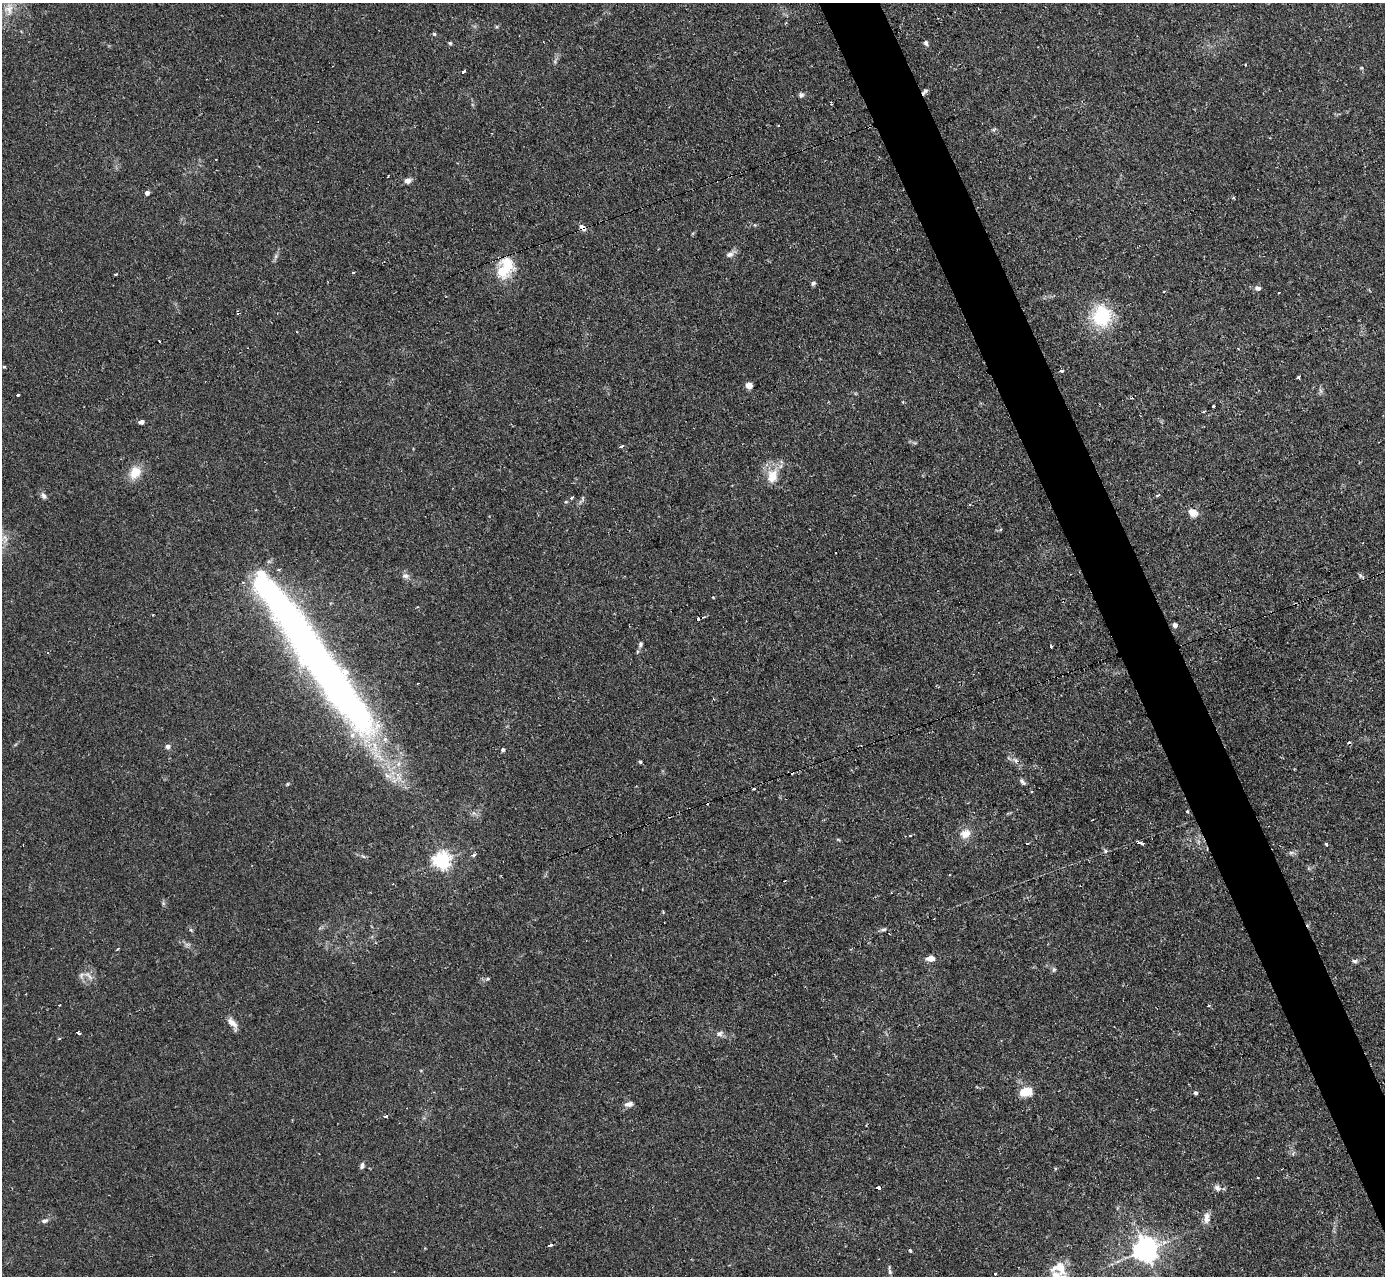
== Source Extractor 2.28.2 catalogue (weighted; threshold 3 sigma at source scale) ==
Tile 6 of 4 x 4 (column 2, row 2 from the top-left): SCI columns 1384-2766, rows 2692-3965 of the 5533 x 5515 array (HDU 1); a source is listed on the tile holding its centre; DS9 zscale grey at full resolution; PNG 1387 x 1278 px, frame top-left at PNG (2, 3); no overlay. Shown black and unused: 4% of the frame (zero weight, under 2 of 3 exposures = <1% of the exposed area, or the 3 px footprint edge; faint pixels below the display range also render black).
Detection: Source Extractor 2.28.2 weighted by HDU 2 'WHT'; one run over the whole footprint, this tile lists its part. Background 0.0666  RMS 0.0051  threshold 0.0229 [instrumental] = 3 sigma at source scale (4.5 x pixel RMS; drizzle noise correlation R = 1.50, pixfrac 1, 0.05/0.05 arcsec/px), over >= 5 px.
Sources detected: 109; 1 inside a brighter object's white glare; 8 cosmic-ray / hot-pixel residue — not listed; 1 inside a brighter listed object's ellipse — not listed separately; the other 99 listed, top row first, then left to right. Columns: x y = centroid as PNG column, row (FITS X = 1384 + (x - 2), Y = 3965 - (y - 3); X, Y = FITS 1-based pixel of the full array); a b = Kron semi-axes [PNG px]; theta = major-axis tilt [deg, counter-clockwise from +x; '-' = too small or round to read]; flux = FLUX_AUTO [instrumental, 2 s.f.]
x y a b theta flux
9 9 20 13 -90 7.8
434 34 5 4 - 0.71
450 43 5 5 - 0.75
926 43 6 5 - 1.3
1361 68 5 3 - 0.45
463 71 3 3 - 4.5
925 91 9 5 53 1.4
801 95 6 6 - 1.3
831 104 3 3 - 0.7
216 159 2 2 - 0.43
388 176 3 2 - 0.98
408 181 8 6 17 2.6
147 193 4 4 - 2.9
1233 198 3 3 - 0.77
755 225 5 3 - 0.45
582 228 10 5 -49 2.7
730 254 12 7 31 2.5
276 256 7 4 72 1.1
505 267 28 19 59 16
353 272 3 2 - 1.3
115 274 3 2 - 0.75
813 283 6 5 - 1.1
1258 288 8 6 -10 1.9
1164 291 3 2 - 0.51
1279 293 3 2 - 0.67
1101 316 24 19 -84 30
159 342 3 2 - 0.86
4 367 5 3 - 0.49
1062 370 3 3 - 6.9
1298 377 4 3 - 2
749 385 5 4 - 9.4
1321 391 7 4 -71 1.1
18 395 3 3 - 1.9
1132 398 4 3 - 0.98
1213 406 3 2 - 0.58
141 422 5 4 - 1.9
621 446 4 3 - 3.9
135 472 18 14 55 8.1
772 476 21 15 76 9.6
1158 495 4 3 - 1.1
43 496 9 6 -56 1.8
571 498 4 4 - 0.95
582 499 13 4 55 1.3
1192 512 12 8 -36 5
405 576 11 7 -5 2.1
1361 576 9 4 -39 1
153 615 3 2 - 0.62
1175 625 4 4 - 2.3
640 644 7 6 - 1.2
1051 646 3 3 - 2.3
48 653 3 3 - 0.6
315 655 196 28 -55 430
168 746 6 5 - 2
503 750 4 4 - 1.1
1016 761 7 5 -41 1.7
640 762 3 3 - 1.3
1022 782 12 5 -49 1.5
287 784 6 3 71 0.51
754 789 3 3 - 1.7
1032 791 3 3 - 0.62
965 834 13 11 27 5.8
910 835 3 3 - 0.77
1027 843 3 2 - 1
1141 843 6 3 -21 2.8
1326 844 3 3 - 0.94
1105 851 6 4 90 0.8
1291 853 7 4 0 1.2
474 854 4 3 - 2.9
363 856 7 4 -36 0.93
442 860 6 6 - 200
949 875 3 3 - 0.46
884 929 9 4 16 1.2
191 930 6 4 -45 0.71
117 949 4 2 - 0.49
930 958 10 7 6 3.4
1354 961 7 5 -2 1.2
1054 969 6 5 - 1.1
88 976 18 5 -39 2.6
488 979 7 4 19 0.83
1209 1005 3 3 - 0.97
232 1023 14 7 -45 4.2
79 1033 4 3 - 2.4
719 1033 10 8 14 2
59 1038 3 3 - 1.4
1025 1092 15 10 11 8.8
1195 1093 4 4 - 1.5
629 1104 11 6 11 2.3
385 1116 4 3 - 2.8
362 1166 8 5 78 1.4
878 1188 4 3 - 6.9
1217 1188 10 8 -45 2.2
1206 1218 16 7 88 3.5
44 1221 9 5 12 1.6
551 1244 4 3 - 2.8
1145 1249 7 7 - 520
910 1250 3 3 - 1
1059 1268 23 17 -5 10
890 1271 9 5 -80 1.3
995 1273 3 3 - 1.5
Overlapping masked pixels (flux is a lower limit): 4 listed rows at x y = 925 91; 582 228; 505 267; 878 1188